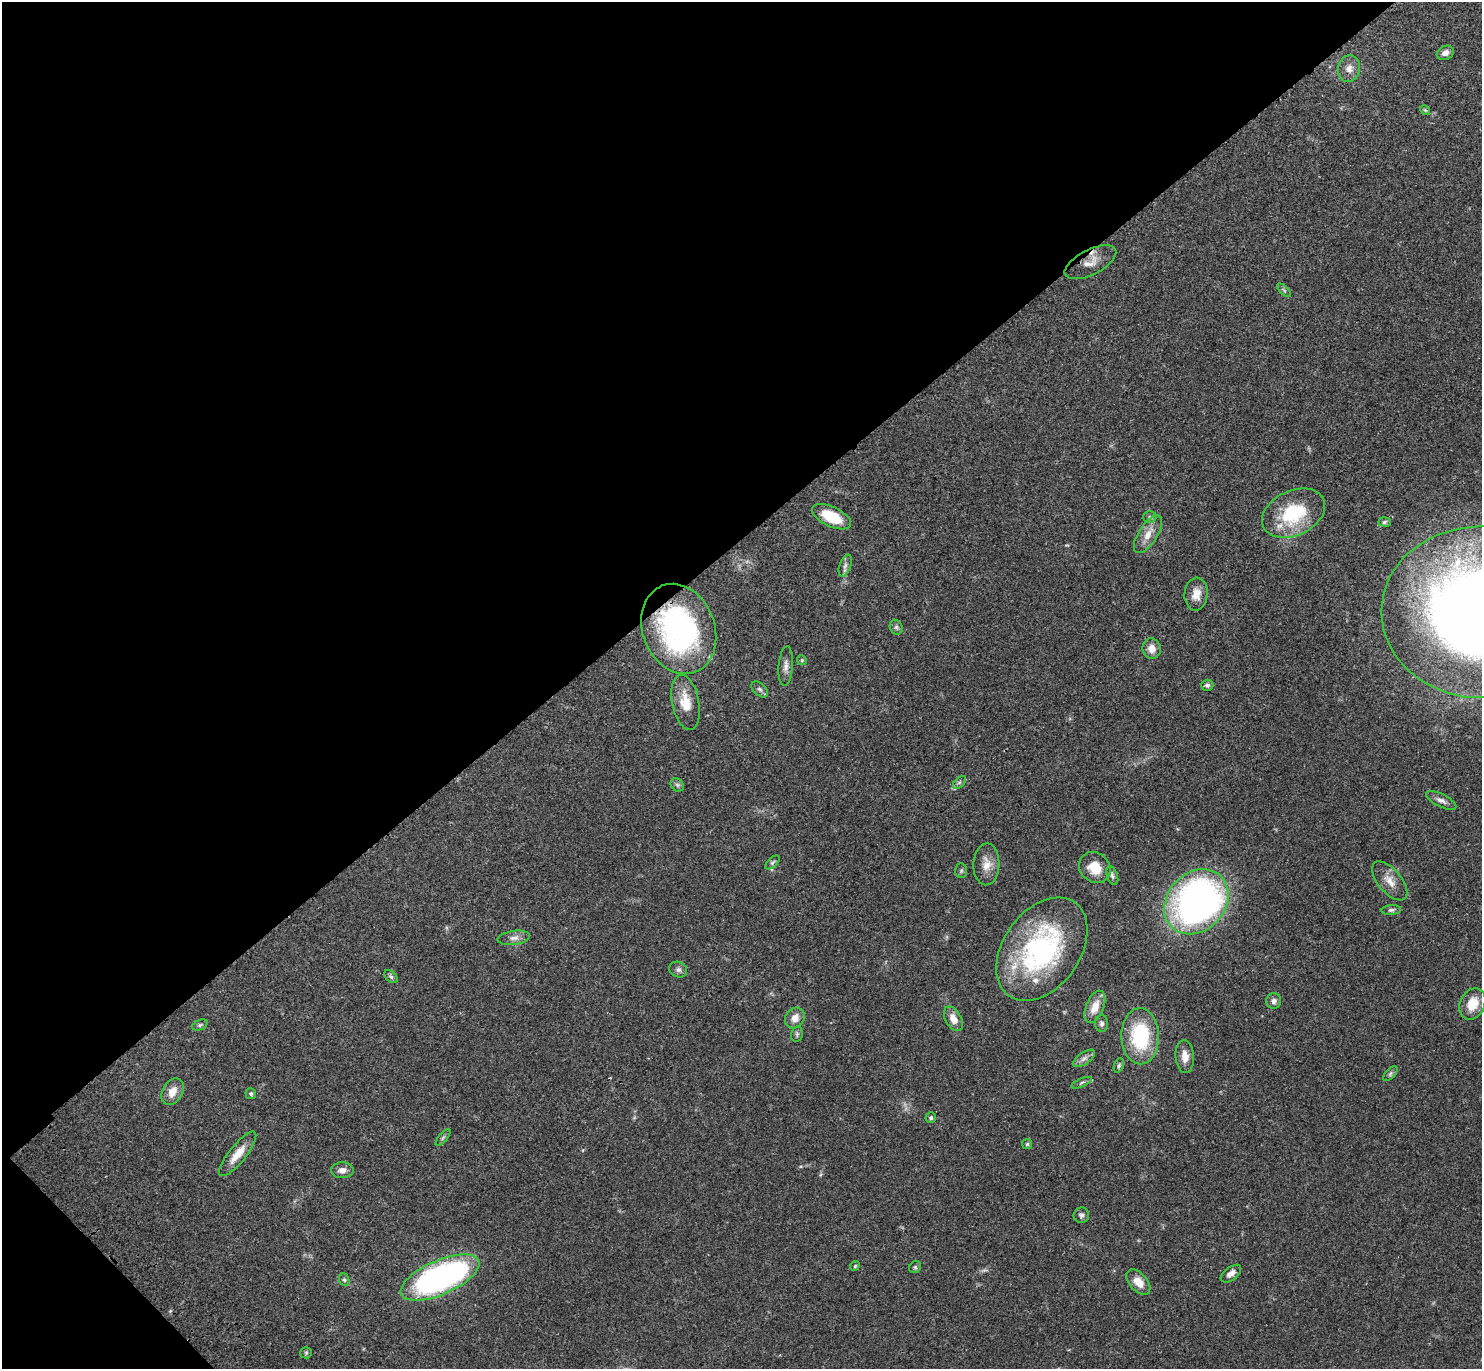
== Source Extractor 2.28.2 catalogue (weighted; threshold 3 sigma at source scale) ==
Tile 5 of 4 x 4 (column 1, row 2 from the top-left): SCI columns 98-1577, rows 2982-4348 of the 6115 x 6103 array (HDU 1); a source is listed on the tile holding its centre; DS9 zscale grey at full resolution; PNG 1484 x 1371 px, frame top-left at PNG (2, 2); each listed source drawn as its Kron ellipse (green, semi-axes under 4 px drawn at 4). Shown black and unused: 41% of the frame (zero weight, under 3 of 4 exposures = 6% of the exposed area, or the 3 px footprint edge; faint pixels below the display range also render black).
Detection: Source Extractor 2.28.2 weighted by HDU 2 'WHT'; one run over the whole footprint, this tile lists its part. Background 0.0501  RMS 0.0056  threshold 0.0252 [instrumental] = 3 sigma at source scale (4.5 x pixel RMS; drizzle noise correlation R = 1.50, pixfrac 1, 0.05/0.05 arcsec/px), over >= 5 px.
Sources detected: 67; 1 cosmic-ray / hot-pixel residue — neither listed nor drawn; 1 inside a brighter listed object's ellipse — not listed separately; the other 65 listed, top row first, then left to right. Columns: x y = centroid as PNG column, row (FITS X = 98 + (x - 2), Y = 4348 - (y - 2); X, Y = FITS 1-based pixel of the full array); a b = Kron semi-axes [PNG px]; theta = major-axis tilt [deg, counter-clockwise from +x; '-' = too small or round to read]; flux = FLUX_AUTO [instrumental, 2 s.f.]
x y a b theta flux
1445 53 9 6 26 3
1349 69 13 11 75 4.5
1425 110 5 4 - 0.67
1090 262 28 12 27 7.2
1284 290 8 3 -45 0.79
1294 513 33 22 25 35
831 517 21 10 -25 18
1150 517 6 5 - 1.2
1384 522 6 5 - 1.2
1148 534 21 9 57 6.8
845 566 11 5 71 2
1196 594 16 11 84 6.2
1481 612 100 86 -2 800
896 627 7 6 - 1.4
679 629 46 36 -69 110
1152 649 10 9 - 4.6
802 660 5 4 - 0.73
786 666 20 7 86 3.3
1207 685 6 5 - 1.4
760 689 10 6 -44 1.6
686 702 28 13 -79 12
959 782 8 4 45 1.2
677 785 7 6 - 1.2
1441 800 17 6 -27 2.9
772 862 9 4 42 1.2
986 864 21 13 88 6.8
1095 867 16 14 -43 11
961 871 7 6 - 1.1
1112 876 10 5 -70 1.4
1390 881 23 11 -50 6.6
1196 902 35 29 47 240
1391 910 10 5 4 1.3
514 938 16 7 8 3.3
1042 949 57 38 55 96
678 970 9 7 -27 1.8
391 977 8 5 -42 1.1
1274 1001 8 7 - 2.3
1472 1004 16 12 66 11
1095 1007 17 9 67 7.7
795 1018 11 9 54 4.7
953 1019 13 8 -61 5.5
1101 1024 8 6 -89 1.6
200 1025 8 5 22 1.1
797 1034 8 6 79 1.2
1140 1036 28 19 -89 41
1185 1056 16 9 -85 5.6
1084 1058 13 6 34 2.4
1119 1065 7 4 72 1
1390 1074 9 4 46 1.2
1082 1083 11 4 23 1.3
172 1092 14 10 60 6.2
251 1094 5 5 - 1.1
931 1118 5 5 - 1.1
443 1138 10 3 50 0.99
1027 1144 5 5 - 0.75
238 1154 27 8 51 8.7
342 1170 11 8 1 2.8
1081 1215 8 7 - 1.6
855 1266 5 4 - 0.67
915 1267 6 5 - 1
1231 1274 12 6 38 3.1
440 1277 42 17 24 170
344 1280 6 5 - 0.97
1138 1282 15 9 -48 6.9
306 1353 6 5 - 0.85
Overlapping masked pixels (flux is a lower limit): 4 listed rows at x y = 1090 262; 1481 612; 679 629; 440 1277
Isophote crosses this tile's border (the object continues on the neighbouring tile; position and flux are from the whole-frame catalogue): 1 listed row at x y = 1481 612